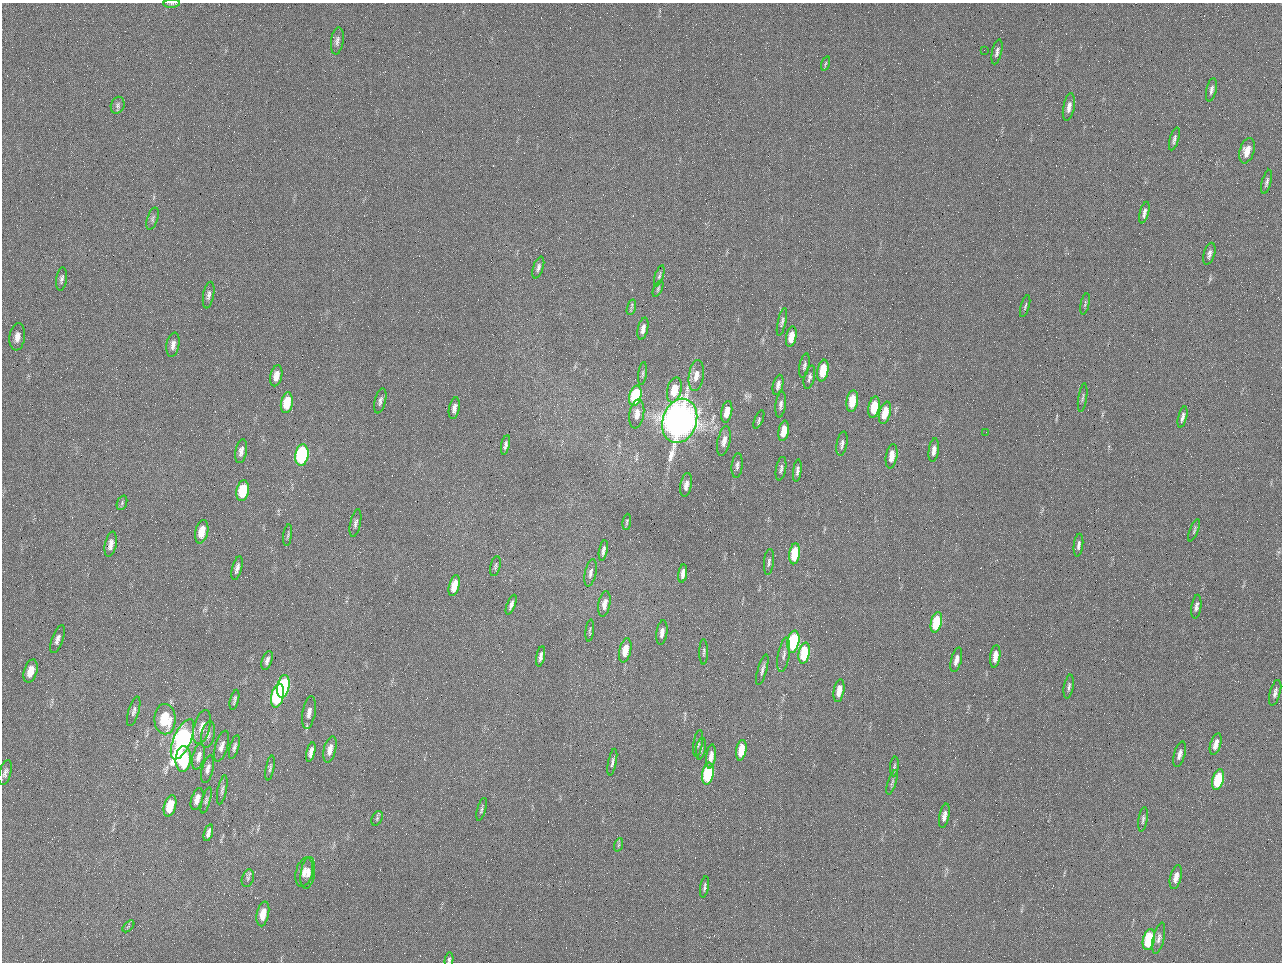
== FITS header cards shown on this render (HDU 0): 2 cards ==
NAXIS1  =                 1280 / length of data axis 1
NAXIS2  =                  960 / length of data axis 2

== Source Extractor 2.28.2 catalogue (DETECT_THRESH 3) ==
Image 1280 x 960 px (HDU 0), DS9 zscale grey, 1 PNG px = 1 image px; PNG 1284 x 964 px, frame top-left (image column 1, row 960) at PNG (2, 3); each listed source drawn as its Kron ellipse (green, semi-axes under 4 px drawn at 4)
Background 2560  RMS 180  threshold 553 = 3 sigma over >= 5 px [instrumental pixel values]
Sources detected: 149; all 149 listed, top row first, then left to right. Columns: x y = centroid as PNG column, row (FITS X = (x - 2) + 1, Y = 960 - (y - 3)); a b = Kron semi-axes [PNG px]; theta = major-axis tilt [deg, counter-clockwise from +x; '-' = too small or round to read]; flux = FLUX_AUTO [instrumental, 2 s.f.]
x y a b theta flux
172 3 8 3 4 2.1e+04
337 41 14 6 82 5.2e+04
984 50 2 2 - 6.2e+04
997 52 13 5 77 4.8e+04
825 63 7 3 71 1.8e+04
1211 90 12 5 77 4.6e+04
118 105 8 6 70 3.2e+04
1069 107 14 5 79 8.3e+04
1174 139 12 4 74 4.0e+04
1247 151 13 7 73 1.7e+05
1267 182 12 4 75 3.9e+04
1144 213 11 4 76 5.2e+04
153 219 11 5 73 3.2e+04
1209 254 11 5 74 5.0e+04
538 267 11 5 73 4.2e+04
659 276 11 4 73 2.7e+04
61 279 12 5 82 4.0e+04
658 289 9 4 67 2.1e+04
209 295 13 5 80 5.0e+04
1085 304 11 3 79 2.4e+04
1025 306 11 3 74 2.4e+04
631 307 8 4 75 2.4e+04
782 322 14 4 77 3.6e+04
643 329 11 5 77 7.3e+04
17 337 13 7 82 1.0e+05
791 337 10 5 79 1.7e+05
173 345 12 6 79 6.8e+04
804 365 12 5 79 3.8e+04
823 370 11 5 80 3.4e+05
643 373 11 4 83 2.8e+04
276 376 11 5 78 1.2e+05
696 376 15 7 82 1.2e+05
809 377 12 5 77 4.0e+04
778 385 10 5 76 5.8e+04
674 390 13 7 76 3.0e+05
635 396 10 6 78 9.2e+05
1083 398 14 3 81 2.5e+04
380 401 13 5 76 4.5e+04
852 401 11 5 82 3.3e+05
287 403 10 6 81 3.4e+05
781 405 13 5 83 4.7e+04
874 407 11 5 78 3.4e+05
454 408 11 5 78 5.8e+04
727 412 11 5 80 1.5e+05
885 413 11 5 75 2.6e+05
637 414 14 7 81 1.3e+05
1182 417 11 4 76 4.9e+04
759 419 10 4 67 2.6e+04
680 421 22 17 72 1.2e+07
784 431 10 5 80 2.1e+05
986 432 2 2 - 6.9e+03
724 441 15 6 78 9.3e+04
842 444 12 5 80 4.8e+04
505 445 10 4 78 4.0e+04
934 450 12 5 82 7.9e+04
241 451 12 5 80 6.7e+04
302 455 11 6 81 2.0e+06
892 456 12 5 81 1.7e+05
737 466 12 5 84 4.5e+04
781 469 12 5 79 3.8e+04
797 471 11 4 82 4.1e+04
686 485 12 5 79 8.1e+04
243 491 10 6 80 4.7e+05
122 503 8 4 68 2.4e+04
627 522 8 3 82 1.8e+04
355 523 14 5 78 4.8e+04
1194 530 12 3 69 2.1e+04
202 532 12 6 77 2.1e+05
288 535 11 3 82 2.2e+04
111 544 13 5 78 8.8e+04
1078 545 11 4 82 4.7e+04
603 550 10 4 80 4.6e+04
795 554 10 5 82 5.0e+05
769 562 13 5 85 4.0e+04
495 566 10 5 78 2.7e+04
237 568 12 4 75 5.6e+04
590 573 14 5 78 4.9e+04
683 573 9 4 81 7.1e+04
454 586 11 5 74 2.1e+05
604 604 13 6 80 9.8e+04
511 605 10 4 69 4.2e+04
1196 606 12 5 82 4.9e+04
936 622 10 5 76 6.1e+05
590 631 11 3 83 2.2e+04
662 632 12 5 82 7.8e+04
57 639 15 5 71 6.1e+04
793 642 11 6 81 1.4e+06
625 650 12 6 78 1.9e+05
704 652 13 3 89 2.4e+04
804 653 11 5 79 6.6e+05
784 655 17 6 80 6.6e+04
541 656 10 4 79 5.5e+04
995 656 11 5 82 1.4e+05
267 660 10 5 71 4.5e+04
956 660 12 5 75 8.4e+04
762 670 16 4 74 4.7e+04
31 671 12 6 72 1.6e+05
283 686 11 6 79 1.4e+06
1069 687 12 4 80 3.7e+04
839 691 11 5 81 1.5e+05
1275 693 13 5 75 5.3e+04
278 696 12 6 78 1.4e+06
234 700 10 3 76 3.0e+04
134 711 15 5 74 4.9e+04
309 713 16 6 80 8.3e+04
165 719 15 10 -89 4.9e+05
202 727 17 8 75 1.1e+05
208 734 13 6 79 5.5e+04
182 739 22 8 66 3.3e+06
698 743 13 4 81 3.4e+04
1216 744 11 5 73 1.0e+05
221 746 16 6 72 8.0e+04
234 747 12 4 74 3.7e+04
701 748 11 5 79 2.8e+04
330 749 13 6 76 1.1e+05
741 750 10 5 80 3.0e+05
311 752 10 4 76 6.7e+04
1180 754 13 5 74 6.3e+04
711 756 12 5 83 9.9e+04
199 757 13 6 75 8.0e+04
183 759 13 7 85 7.4e+05
612 762 13 4 79 3.9e+04
894 766 10 4 84 2.3e+04
270 768 12 4 79 3.0e+04
208 769 14 5 77 5.9e+04
5 773 13 6 74 4.9e+04
708 774 11 5 81 1.0e+06
1218 780 10 5 74 6.6e+05
892 782 13 3 72 2.8e+04
222 790 15 4 78 3.9e+04
197 799 11 5 72 9.9e+04
206 800 13 4 74 3.0e+04
170 806 11 6 73 2.7e+05
482 809 12 4 75 2.8e+04
944 816 12 5 78 7.5e+04
377 818 8 5 66 2.1e+04
1143 819 12 4 82 3.3e+04
208 833 9 3 73 5.4e+04
618 845 7 4 70 2.0e+04
304 872 15 8 76 1.1e+05
308 873 16 7 81 8.2e+04
1176 877 12 5 76 1.1e+05
248 878 9 6 73 3.1e+04
704 887 11 3 80 2.9e+04
263 914 12 6 78 1.8e+05
128 926 7 4 45 2.3e+04
1159 938 16 5 77 5.4e+04
1149 939 11 6 77 9.9e+05
449 960 7 4 79 2.5e+04
At the frame edge (FLAGS 8, measured only in part): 2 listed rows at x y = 172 3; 449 960